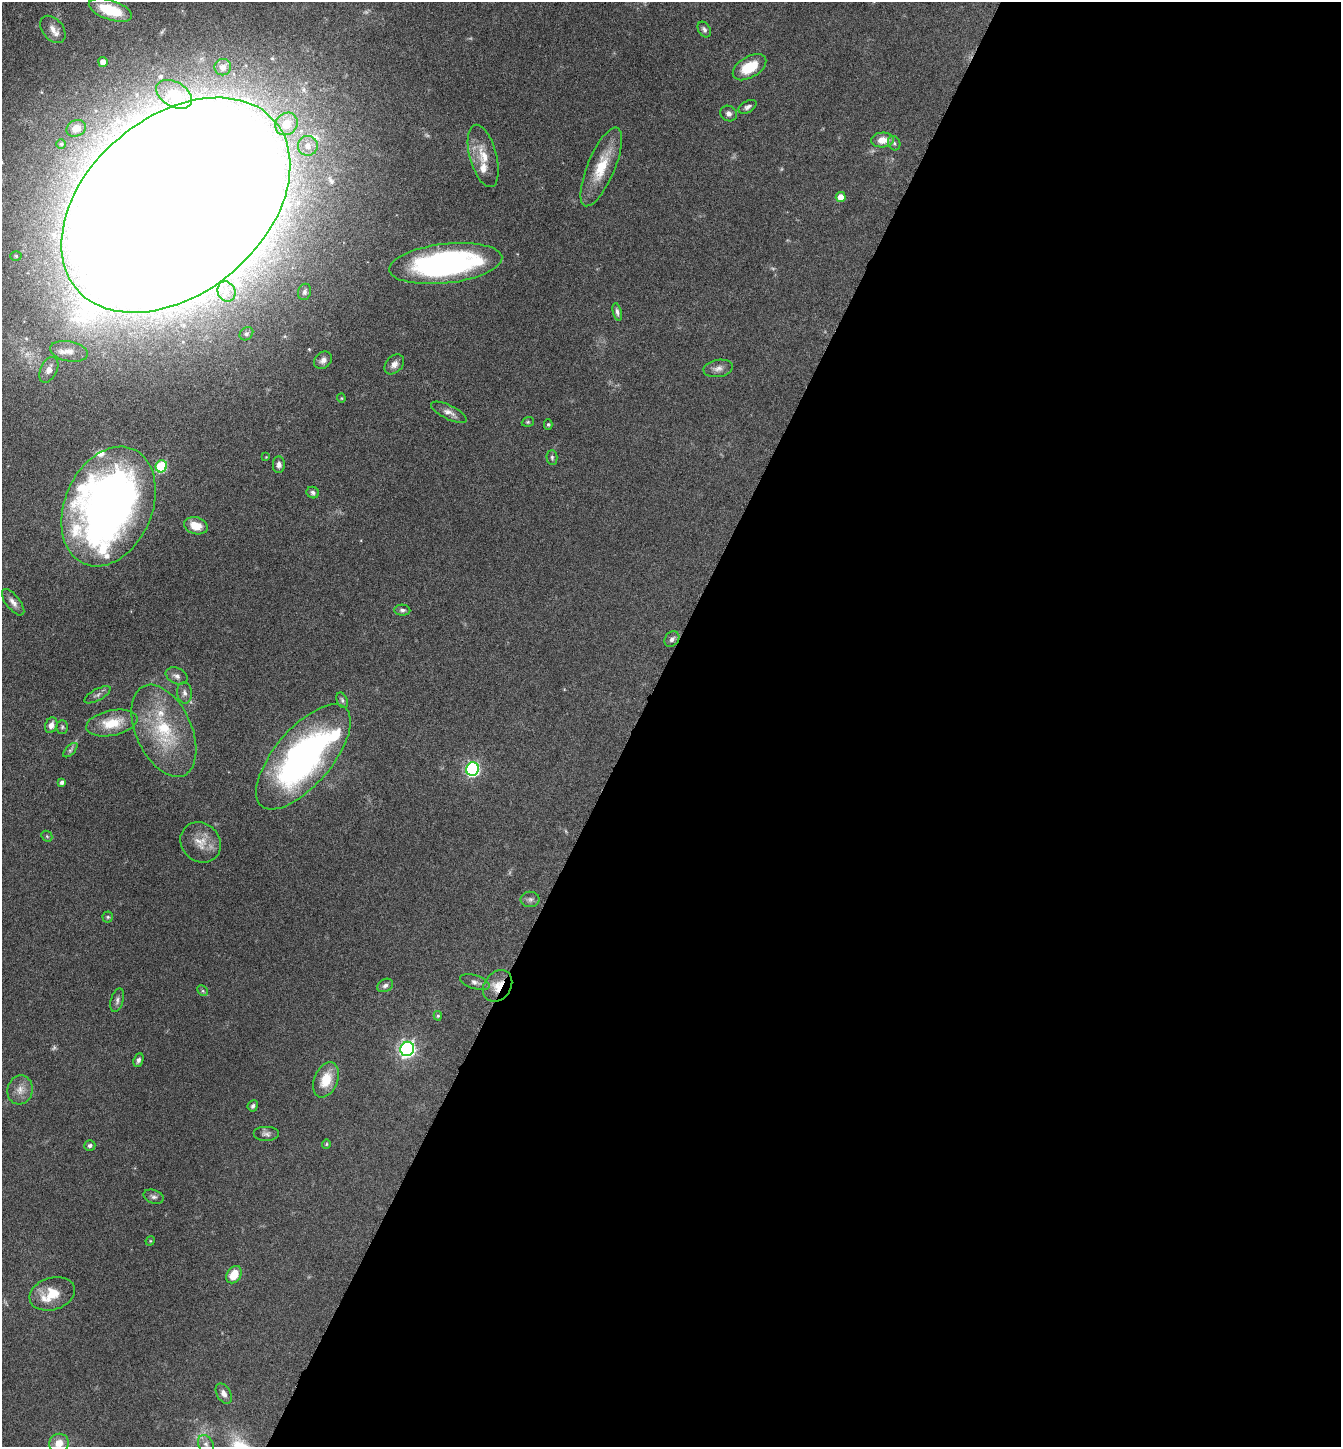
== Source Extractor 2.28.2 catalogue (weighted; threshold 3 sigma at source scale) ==
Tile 12 of 4 x 4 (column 4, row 3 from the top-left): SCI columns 4166-5504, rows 1446-2890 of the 5791 x 5781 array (HDU 1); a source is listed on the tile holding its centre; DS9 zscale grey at full resolution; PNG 1343 x 1449 px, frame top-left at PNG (2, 2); each listed source drawn as its Kron ellipse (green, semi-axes under 4 px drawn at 4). Shown black and unused: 53% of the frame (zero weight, under 4 of 8 exposures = <1% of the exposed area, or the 3 px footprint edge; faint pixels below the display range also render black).
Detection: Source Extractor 2.28.2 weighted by HDU 2 'WHT'; one run over the whole footprint, this tile lists its part. Background 0.0767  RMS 0.0031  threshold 0.0126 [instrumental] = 3 sigma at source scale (4.09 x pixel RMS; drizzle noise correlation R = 1.36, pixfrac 0.8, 0.05/0.05 arcsec/px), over >= 5 px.
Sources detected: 90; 2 too faint to see at this stretch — neither listed nor drawn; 7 inside a brighter listed object's ellipse — not listed separately; the other 81 listed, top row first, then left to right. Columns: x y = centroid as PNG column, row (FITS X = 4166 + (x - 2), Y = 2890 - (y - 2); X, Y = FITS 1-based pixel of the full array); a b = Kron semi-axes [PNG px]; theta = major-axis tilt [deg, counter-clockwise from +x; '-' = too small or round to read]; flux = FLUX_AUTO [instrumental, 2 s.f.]
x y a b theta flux
110 10 22 9 -19 12
53 29 15 10 -50 2.6
704 29 8 6 -59 0.81
103 62 5 5 - 2.1
223 67 8 8 - 1.9
750 67 18 10 31 7.3
174 94 19 12 -31 5.6
748 107 10 5 29 0.89
729 113 8 7 - 1.1
286 124 12 10 44 6.3
76 128 10 8 24 3
883 140 11 7 3 3.3
894 143 7 6 - 0.65
61 144 5 4 - 0.5
308 146 10 10 - 2.8
483 156 32 13 -75 5.9
601 167 42 13 67 9.6
841 197 5 5 - 3.4
176 205 130 88 40 4100
16 256 5 5 - 0.49
446 263 57 20 6 74
226 291 10 8 -65 2.3
305 292 8 6 75 0.72
617 312 9 4 -76 0.81
246 334 7 6 - 0.78
69 351 19 10 -11 2.9
323 360 10 8 39 1.4
394 364 11 8 47 1.6
718 368 15 8 10 1.7
49 370 14 8 63 2.3
341 398 4 4 - 0.29
449 412 20 7 -26 1.8
528 422 6 4 20 0.37
548 424 5 4 - 0.38
266 457 3 3 - 0.2
552 457 7 5 -88 0.63
279 465 8 6 88 1.3
161 466 6 5 - 20
313 493 6 5 - 0.73
108 506 62 43 66 190
196 526 12 8 -15 4.6
13 602 16 7 -52 1.7
402 610 8 5 -3 0.78
672 639 8 6 50 1.1
177 676 11 8 -26 1.4
184 693 11 7 -84 1.2
98 695 14 5 28 1
342 700 8 5 -68 0.62
112 723 26 12 11 7.8
51 725 8 6 69 1.6
62 727 7 5 89 0.51
164 731 49 28 -66 21
70 750 9 4 45 0.62
303 757 64 28 50 93
472 769 7 6 - 58
62 782 4 4 - 0.93
47 836 6 5 - 0.35
201 842 21 19 -45 4.9
530 899 9 7 0 1
108 917 5 5 - 0.4
475 982 15 6 -18 1.4
385 985 8 6 27 1
498 986 17 13 55 4.5
203 991 6 4 -45 0.46
117 1000 12 6 73 1
438 1016 5 4 - 0.41
407 1049 7 6 - 89
138 1060 7 5 65 0.82
326 1080 18 11 67 6.3
20 1090 14 12 74 2.8
253 1106 5 5 - 0.71
266 1134 13 7 0 1.1
326 1144 5 4 - 0.33
90 1145 5 5 - 0.68
154 1197 10 6 -19 1
150 1241 5 4 - 0.29
234 1275 9 7 56 5.6
52 1294 23 16 17 6.6
224 1394 11 7 -60 1.6
59 1443 10 9 - 3.5
206 1444 9 7 -57 1.3
Overlapping masked pixels (flux is a lower limit): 1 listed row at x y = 498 986
Isophote crosses this tile's border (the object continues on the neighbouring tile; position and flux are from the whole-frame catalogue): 2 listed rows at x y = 176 205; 59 1443